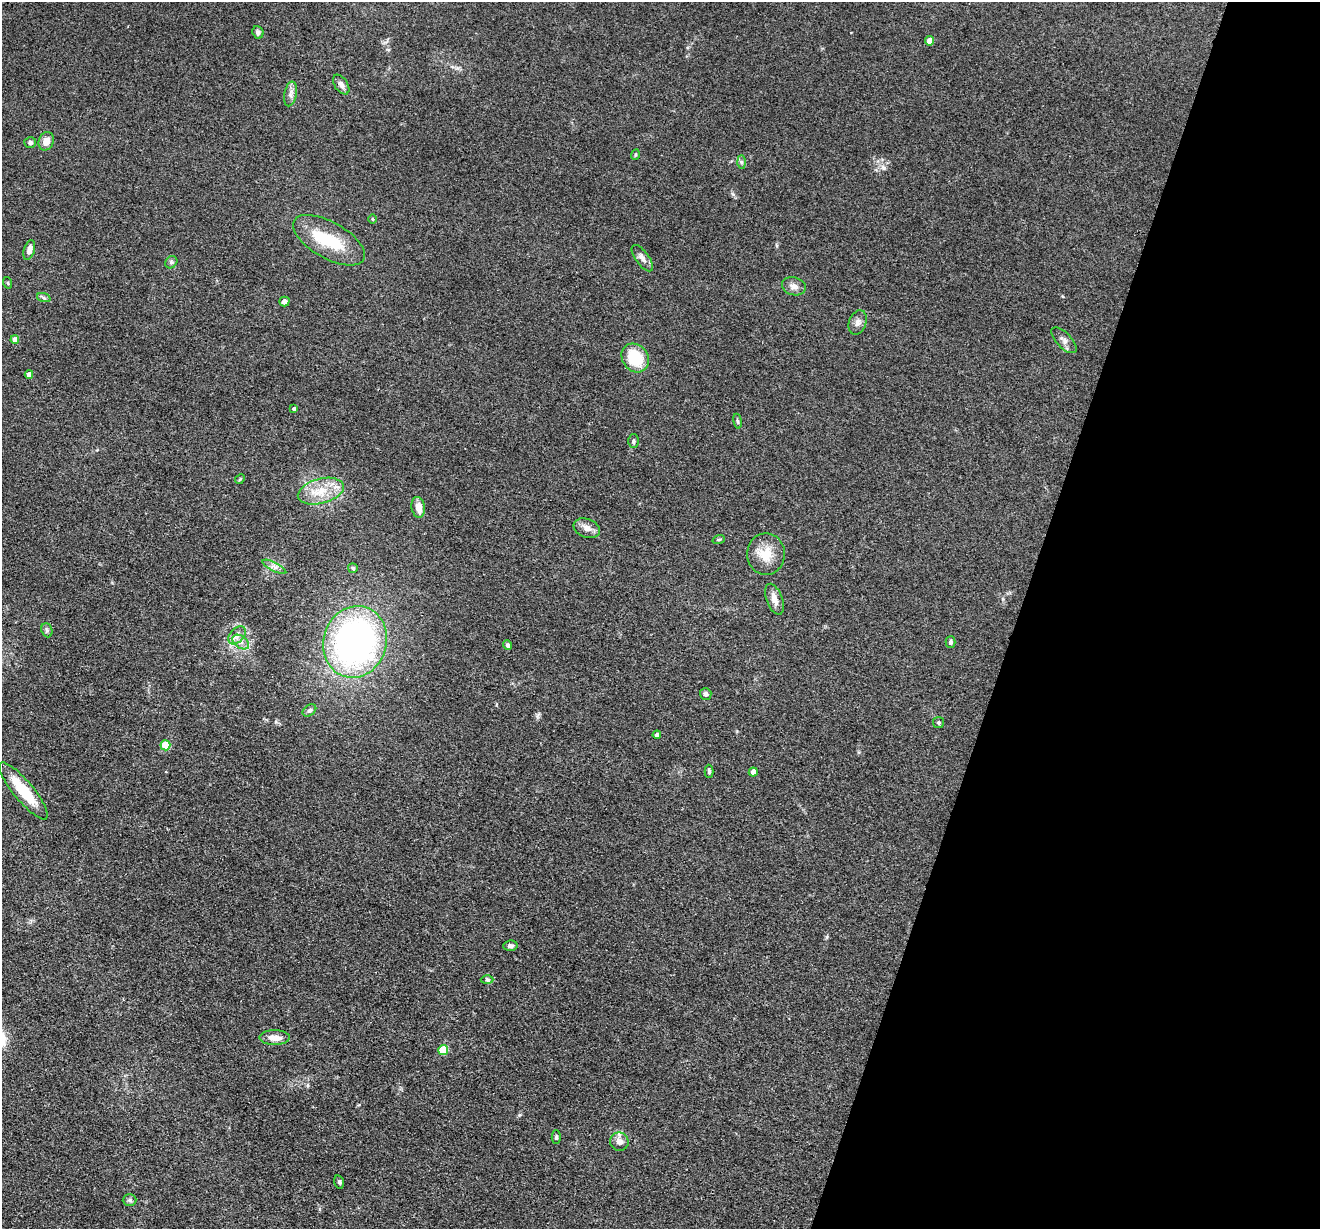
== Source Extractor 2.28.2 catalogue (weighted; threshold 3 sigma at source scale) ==
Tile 8 of 4 x 4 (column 4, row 2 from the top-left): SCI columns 3958-5275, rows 2583-3809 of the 5276 x 5292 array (HDU 1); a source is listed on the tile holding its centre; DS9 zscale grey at full resolution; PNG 1322 x 1231 px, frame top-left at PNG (2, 2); each listed source drawn as its Kron ellipse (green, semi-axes under 4 px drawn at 4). Shown black and unused: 23% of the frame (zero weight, under 3 of 4 exposures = <1% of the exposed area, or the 3 px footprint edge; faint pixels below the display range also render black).
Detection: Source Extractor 2.28.2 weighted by HDU 2 'WHT'; one run over the whole footprint, this tile lists its part. Background 0.0803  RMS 0.0062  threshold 0.028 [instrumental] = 3 sigma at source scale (4.5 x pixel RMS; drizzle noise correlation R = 1.50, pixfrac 1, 0.05/0.05 arcsec/px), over >= 5 px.
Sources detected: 57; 1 inside a brighter object's white glare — neither listed nor drawn; the other 56 listed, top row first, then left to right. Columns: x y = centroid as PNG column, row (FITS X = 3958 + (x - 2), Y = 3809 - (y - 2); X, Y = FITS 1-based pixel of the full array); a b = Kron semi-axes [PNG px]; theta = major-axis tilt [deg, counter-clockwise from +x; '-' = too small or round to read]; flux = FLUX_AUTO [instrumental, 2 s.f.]
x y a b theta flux
258 32 6 5 - 1.7
930 41 4 4 - 6.7
341 85 11 6 -56 3.1
290 94 12 6 79 2.9
46 141 9 7 69 5.3
30 142 6 5 - 1.7
635 155 5 3 - 0.62
741 162 6 4 -88 1.1
372 219 4 3 - 0.51
329 240 40 18 -29 27
29 250 10 5 73 3.7
642 258 15 6 -54 3.3
171 262 6 5 - 1.3
8 283 6 3 -72 0.6
794 286 12 9 -14 3.5
44 298 7 4 -19 1.1
284 301 5 5 - 3
858 322 13 8 71 3.2
15 340 4 4 - 4.7
1064 340 16 7 -45 3.3
635 358 15 12 -53 25
29 374 4 4 - 4.5
294 409 4 3 - 1.4
738 421 7 4 -81 1
633 441 6 5 - 1.3
240 479 5 4 - 0.69
321 491 23 12 15 14
418 507 10 7 -81 5.7
587 528 13 9 -20 4.4
719 539 6 4 19 0.84
766 554 21 19 -88 12
274 567 13 4 -28 2.6
353 568 5 5 - 1.1
774 599 16 8 -70 4.8
47 630 7 5 -69 1.3
237 635 10 7 46 3.6
241 642 9 6 -36 3.1
355 642 36 31 71 230
951 642 6 5 - 1.3
508 645 5 4 - 1.9
706 694 6 5 - 1.6
309 710 7 5 39 1.3
938 723 5 5 - 1
657 735 4 4 - 2
165 745 5 5 - 20
709 771 7 4 -89 1
753 772 4 4 - 5.3
23 791 36 10 -50 23
510 946 7 5 5 1.9
487 980 6 4 -1 1.1
275 1038 15 7 -1 6.4
443 1050 5 5 - 21
556 1137 7 4 90 1.1
619 1142 9 9 - 3.9
339 1182 7 4 -76 1
129 1200 7 6 - 1.4